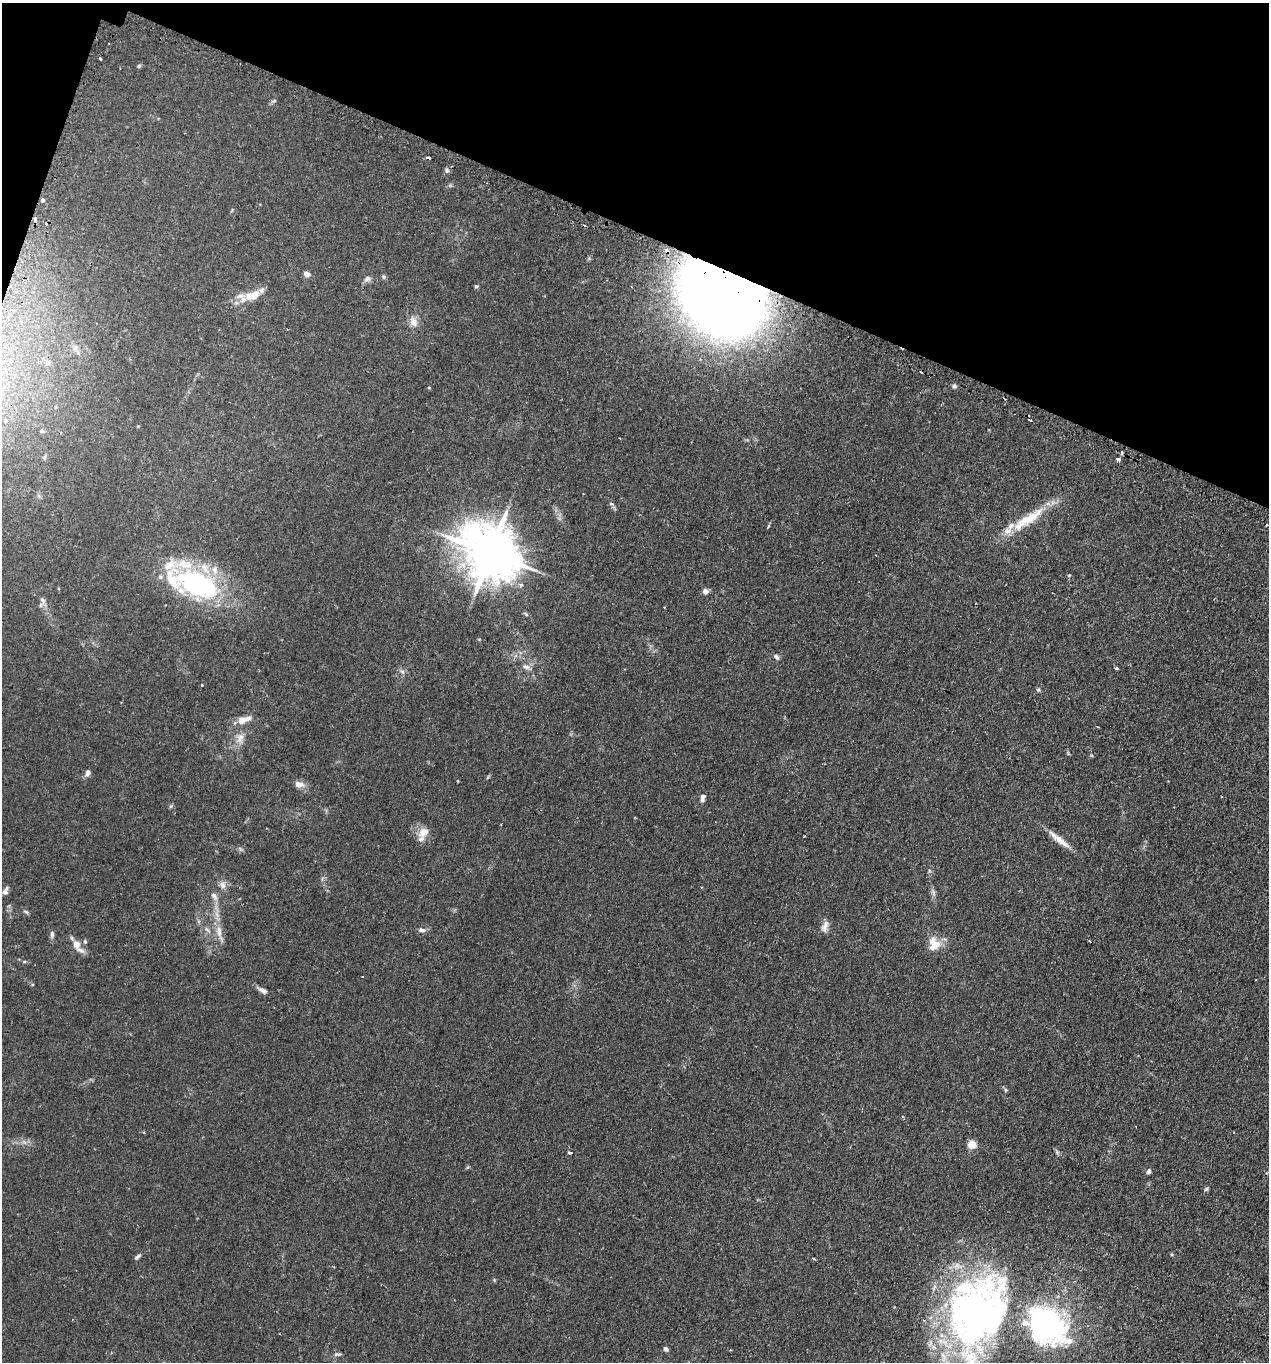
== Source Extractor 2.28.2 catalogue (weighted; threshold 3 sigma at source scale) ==
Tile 2 of 4 x 4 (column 2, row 1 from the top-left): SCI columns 1486-2752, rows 4297-5656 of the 5665 x 5686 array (HDU 1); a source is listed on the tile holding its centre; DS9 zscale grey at full resolution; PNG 1271 x 1364 px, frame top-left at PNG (2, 3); no overlay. Shown black and unused: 18% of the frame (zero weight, under 2 of 3 exposures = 3% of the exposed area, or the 3 px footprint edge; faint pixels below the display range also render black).
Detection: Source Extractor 2.28.2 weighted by HDU 2 'WHT'; one run over the whole footprint, this tile lists its part. Background 0.0365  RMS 0.0053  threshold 0.0241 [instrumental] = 3 sigma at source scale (4.5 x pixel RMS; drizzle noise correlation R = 1.50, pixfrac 1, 0.05/0.05 arcsec/px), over >= 5 px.
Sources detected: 81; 1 inside a brighter object's white glare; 7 cosmic-ray / hot-pixel residue — not listed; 7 inside a brighter listed object's ellipse — not listed separately; the other 66 listed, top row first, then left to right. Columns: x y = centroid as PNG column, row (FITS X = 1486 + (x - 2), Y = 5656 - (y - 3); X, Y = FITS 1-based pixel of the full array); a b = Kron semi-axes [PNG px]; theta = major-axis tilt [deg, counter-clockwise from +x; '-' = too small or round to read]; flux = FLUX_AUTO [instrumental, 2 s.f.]
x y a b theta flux
139 66 6 4 45 0.71
274 101 6 4 2 0.64
429 158 4 3 - 5.8
447 170 6 5 - 0.93
42 200 4 3 - 9.1
35 219 6 3 -89 5.6
585 226 4 2 - 0.54
307 274 7 5 -13 2.5
383 277 6 5 - 0.82
367 279 9 7 13 1.8
476 286 5 4 - 0.69
721 294 57 42 -43 890
252 296 17 10 17 8.9
413 322 14 9 -65 3.7
954 386 6 5 - 1
6 420 5 4 - 0.67
42 431 5 4 - 1.2
1121 452 4 3 - 0.91
44 457 6 5 - 0.85
1118 459 4 3 - 7.6
611 504 6 3 -2 0.56
1028 519 56 12 34 18
1267 525 3 3 - 0.96
490 553 16 14 -39 2700
198 584 57 29 -24 80
521 585 6 4 -8 1.3
705 591 5 4 - 4
776 657 9 4 -52 1.2
526 667 11 6 -12 1.8
1117 668 3 3 - 0.8
402 671 6 4 -18 0.95
202 685 3 3 - 1.1
1038 690 6 4 1 0.65
241 721 10 9 - 3.7
240 738 14 8 66 3.7
88 772 8 6 76 1.8
299 784 10 7 -2 3.3
703 798 9 5 80 1.8
171 806 6 4 71 0.65
424 832 15 12 32 5.8
1061 841 31 7 -38 6
222 885 11 8 -66 2.5
5 891 11 6 72 1.9
214 896 12 5 -49 1.9
825 926 16 7 73 2.9
207 929 10 4 -40 1.5
422 930 11 5 3 1.6
219 932 18 6 -84 4.5
52 934 9 5 -90 1.4
1089 941 3 2 - 0.52
934 944 18 15 -83 7
77 945 17 8 -55 5.6
24 962 6 4 1 0.63
263 991 12 6 -29 2.1
1005 1090 6 4 -90 0.69
1234 1132 2 2 - 0.52
972 1144 5 5 - 18
569 1153 4 3 - 1.5
1149 1171 6 5 - 1.3
1206 1189 6 5 - 0.75
137 1257 9 4 45 1
814 1258 3 2 - 0.8
983 1319 114 52 52 180
1047 1325 48 36 -40 110
666 1349 6 5 - 1.1
338 1354 10 3 -9 0.85
Overlapping masked pixels (flux is a lower limit): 3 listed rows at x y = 42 200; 35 219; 721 294
Isophote crosses this tile's border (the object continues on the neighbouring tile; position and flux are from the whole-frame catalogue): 1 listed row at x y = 983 1319